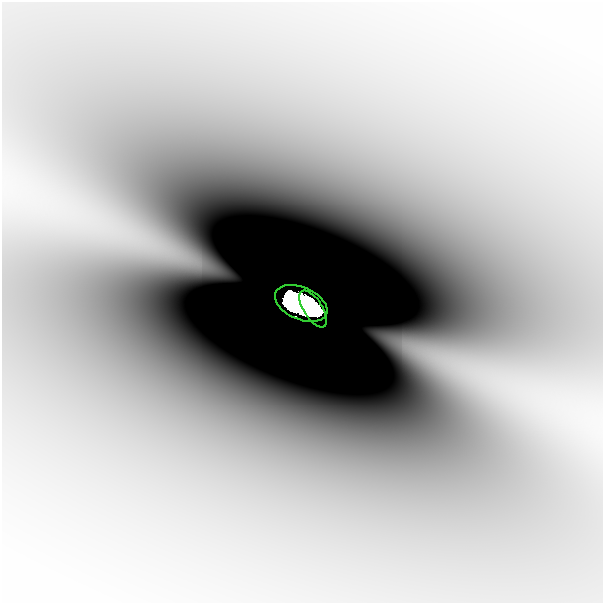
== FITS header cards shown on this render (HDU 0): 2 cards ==
NAXIS1  =                  601
NAXIS2  =                  601

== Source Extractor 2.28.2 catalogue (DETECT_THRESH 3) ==
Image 601 x 601 px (HDU 0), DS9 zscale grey, 1 PNG px = 1 image px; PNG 605 x 605 px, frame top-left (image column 1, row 601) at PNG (2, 2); each listed source drawn as its Kron ellipse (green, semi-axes under 4 px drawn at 4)
Background -4.39e-08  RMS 7.7e-09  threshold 2.31e-08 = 3 sigma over >= 5 px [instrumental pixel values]
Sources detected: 4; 2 with non-positive FLUX_AUTO (blend fragments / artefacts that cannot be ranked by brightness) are neither listed nor drawn; the other 2 listed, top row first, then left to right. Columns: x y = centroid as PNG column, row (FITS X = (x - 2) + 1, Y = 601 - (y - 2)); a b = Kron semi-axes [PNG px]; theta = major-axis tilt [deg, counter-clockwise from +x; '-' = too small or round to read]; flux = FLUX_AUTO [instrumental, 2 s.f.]
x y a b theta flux
301 303 28 16 -24 34
313 309 21 9 -58 14
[2 non-positive-flux detections neither listed nor drawn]